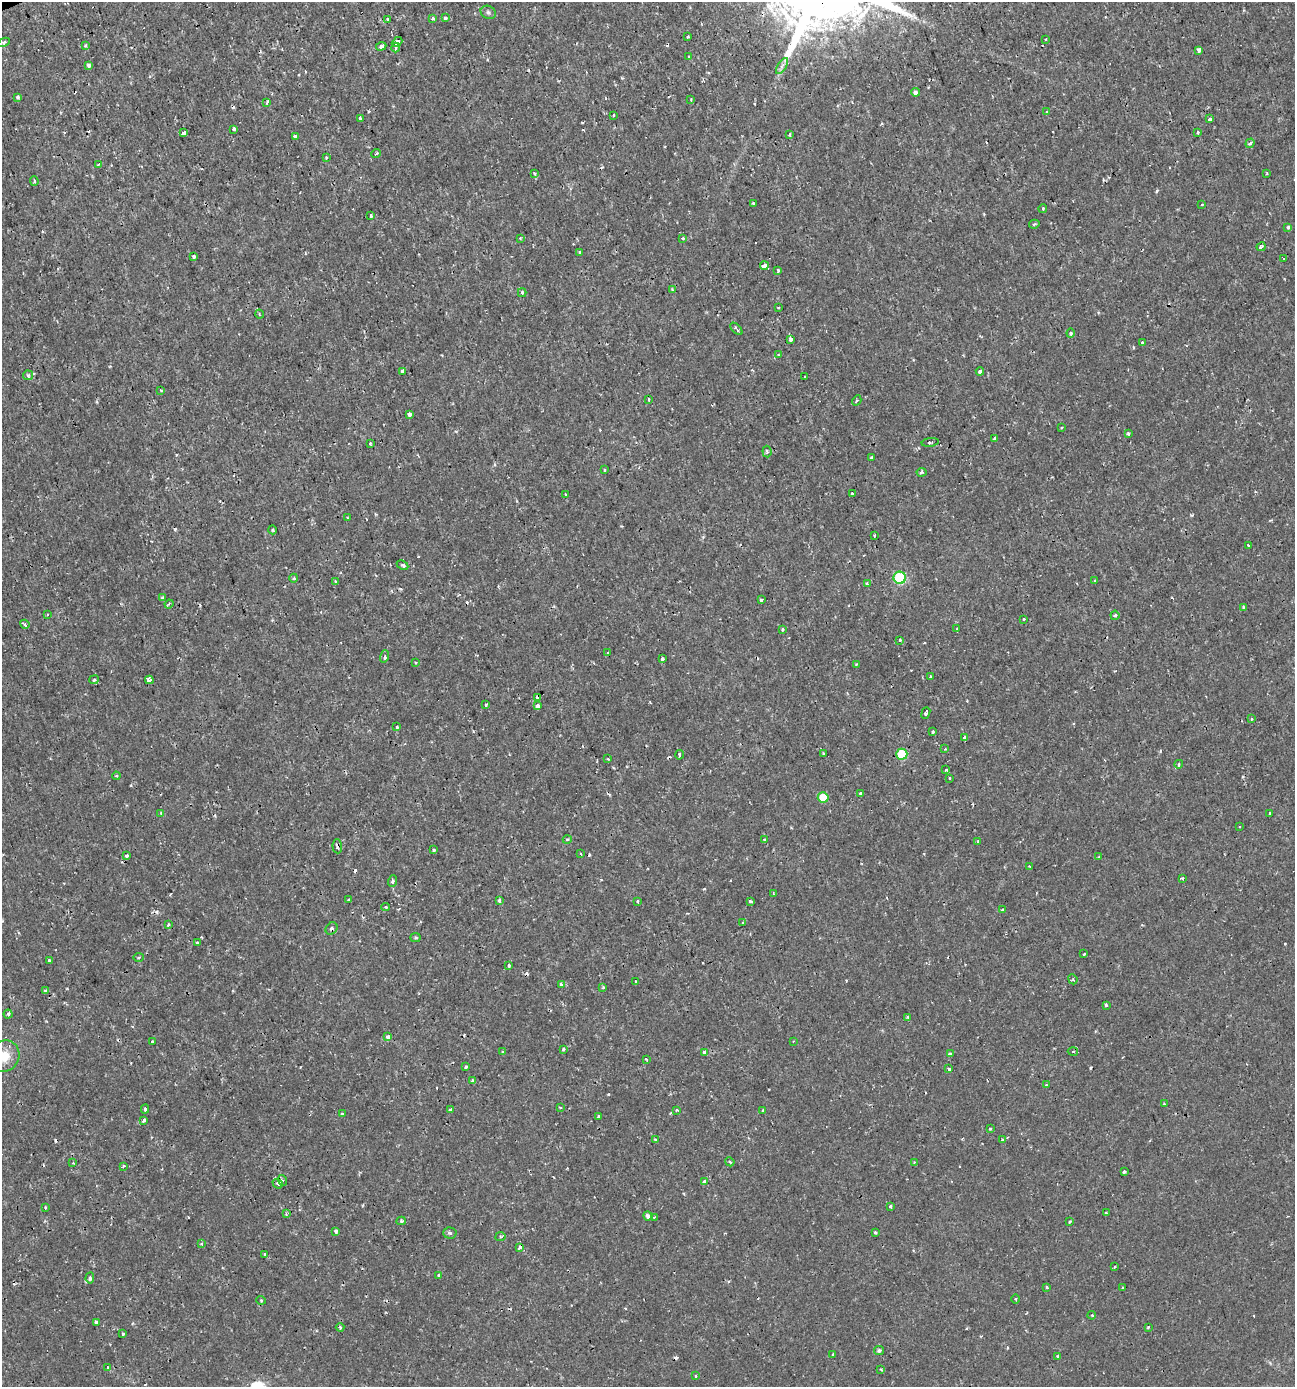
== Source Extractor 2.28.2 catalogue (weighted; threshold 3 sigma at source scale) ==
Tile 11 of 4 x 4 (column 3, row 3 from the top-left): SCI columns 2721-4013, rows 1385-2769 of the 5388 x 5543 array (HDU 1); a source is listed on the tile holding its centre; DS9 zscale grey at full resolution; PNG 1297 x 1389 px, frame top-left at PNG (2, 2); each listed source drawn as its Kron ellipse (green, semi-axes under 4 px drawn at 4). Shown black and unused: <1% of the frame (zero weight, under 2 of 3 exposures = <1% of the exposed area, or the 3 px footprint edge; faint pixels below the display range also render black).
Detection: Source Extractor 2.28.2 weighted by HDU 2 'WHT'; one run over the whole footprint, this tile lists its part. Background 0.00175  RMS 0.001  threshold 0.00458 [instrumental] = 3 sigma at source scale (4.5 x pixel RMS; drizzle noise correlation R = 1.50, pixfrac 1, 0.0396/0.0396 arcsec/px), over >= 5 px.
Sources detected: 257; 27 cosmic-ray / hot-pixel residue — neither listed nor drawn; the other 230 listed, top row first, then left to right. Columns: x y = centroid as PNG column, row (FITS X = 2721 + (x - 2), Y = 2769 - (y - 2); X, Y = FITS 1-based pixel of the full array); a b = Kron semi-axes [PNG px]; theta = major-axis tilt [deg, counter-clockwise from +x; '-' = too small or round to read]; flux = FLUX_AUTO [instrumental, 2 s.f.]
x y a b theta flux
488 12 8 6 -26 0.26
432 18 3 3 - 0.21
445 18 3 3 - 0.85
388 19 3 3 - 0.49
687 37 3 3 - 0.37
1046 40 3 3 - 0.21
4 42 6 4 27 0.2
397 42 6 3 40 1.9
86 46 3 3 - 0.16
381 46 5 4 - 0.32
396 47 5 4 - 0.21
1199 50 4 3 - 0.71
689 57 3 3 - 0.64
89 65 4 3 - 0.24
782 66 9 3 58 0.33
916 92 4 4 - 0.39
18 97 3 3 - 0.5
691 100 3 3 - 0.095
267 102 4 2 - 0.13
1047 112 4 3 - 0.12
614 115 4 2 - 0.098
360 118 3 3 - 0.3
1210 119 4 3 - 0.47
234 129 3 3 - 0.51
1198 132 3 3 - 0.21
184 133 4 3 - 0.79
789 134 4 3 - 0.16
295 136 4 3 - 0.21
1250 143 5 3 - 0.23
376 154 5 3 - 0.16
326 158 3 3 - 0.087
98 164 4 3 - 0.093
534 173 3 3 - 0.18
1267 173 3 2 - 0.14
34 181 4 4 - 0.17
753 203 3 3 - 0.18
1202 204 3 2 - 0.13
1043 208 4 3 - 0.15
371 216 3 3 - 0.12
1034 224 5 4 - 0.18
1288 228 4 3 - 0.21
520 238 3 3 - 0.085
683 238 3 3 - 0.22
1261 247 4 3 - 0.23
580 252 3 3 - 0.22
194 256 4 3 - 0.28
1284 258 3 3 - 0.21
764 266 4 3 - 1.4
778 270 3 3 - 0.23
673 290 4 4 - 0.16
522 293 4 3 - 0.24
779 307 3 3 - 0.23
259 314 5 3 - 0.098
736 329 7 3 -46 0.21
1071 333 4 4 - 0.13
791 339 4 3 - 1.3
1142 343 3 3 - 0.17
778 355 3 3 - 0.23
403 371 4 3 - 0.31
980 371 4 3 - 0.67
28 375 5 5 - 0.15
805 377 3 3 - 0.55
161 390 3 3 - 0.098
649 400 3 3 - 0.12
857 400 5 3 - 0.15
409 414 4 3 - 0.68
1061 428 3 2 - 0.11
1128 434 3 3 - 0.46
995 438 3 3 - 0.38
930 442 9 4 7 0.22
370 443 3 3 - 0.23
767 452 6 4 -83 0.23
872 457 3 3 - 0.41
604 470 3 2 - 0.094
921 472 5 4 - 0.18
852 493 3 3 - 0.41
566 494 3 2 - 0.13
347 518 2 2 - 0.1
273 530 4 3 - 0.098
874 535 3 2 - 0.17
1248 545 3 2 - 0.088
403 565 6 4 -27 0.19
294 578 4 3 - 0.099
900 578 6 6 - 7.6
335 581 4 2 - 0.12
1095 581 4 3 - 0.092
867 584 4 3 - 0.25
162 598 3 3 - 0.25
761 600 3 3 - 0.37
169 604 4 3 - 0.13
1243 607 4 3 - 0.13
47 615 3 2 - 0.087
1115 615 4 4 - 0.2
1024 619 3 3 - 0.18
25 624 5 4 - 0.25
957 629 3 2 - 0.12
782 630 3 2 - 0.15
900 640 3 3 - 0.3
608 652 3 2 - 0.17
385 656 6 4 73 0.19
662 659 4 3 - 0.27
416 663 4 3 - 0.11
856 664 4 3 - 0.12
931 676 3 2 - 0.12
94 680 5 4 - 0.19
149 680 4 4 - 0.36
538 697 3 3 - 0.18
486 705 3 3 - 0.45
538 706 3 3 - 1.1
926 713 6 3 70 0.17
1251 719 3 3 - 0.12
397 727 3 3 - 0.1
933 732 3 3 - 0.76
965 738 4 3 - 0.48
945 749 3 2 - 0.1
823 754 3 3 - 0.11
902 754 5 5 - 4
679 755 5 2 - 0.16
608 759 4 3 - 0.095
1179 764 4 4 - 0.22
946 770 4 3 - 0.1
116 776 4 3 - 0.12
949 778 3 3 - 0.23
860 794 4 3 - 0.26
823 797 5 5 - 2.2
161 813 4 3 - 0.15
1270 813 3 3 - 0.17
1239 827 3 2 - 0.14
567 840 4 3 - 0.1
764 840 3 2 - 0.16
978 842 4 3 - 0.15
337 846 7 4 -87 0.34
434 850 3 3 - 0.23
581 854 3 2 - 0.096
126 856 3 3 - 0.43
1099 857 3 3 - 0.14
1029 866 3 2 - 0.068
1182 878 4 3 - 0.14
392 881 6 4 68 0.19
773 894 4 3 - 0.12
349 900 3 3 - 0.28
499 901 4 3 - 0.48
638 901 3 3 - 0.31
751 902 3 3 - 0.33
385 907 4 4 - 0.13
1002 910 3 3 - 0.31
743 922 3 2 - 0.19
168 925 3 3 - 0.23
331 929 6 5 - 0.26
415 937 5 4 - 0.15
197 943 3 3 - 0.31
1084 954 3 3 - 0.21
139 957 5 3 - 0.12
49 960 3 3 - 0.11
509 965 3 3 - 0.16
1073 979 5 4 - 0.13
635 981 3 3 - 0.23
561 984 4 3 - 0.35
603 987 3 3 - 0.095
45 990 4 3 - 0.23
1106 1005 3 3 - 0.18
8 1014 4 4 - 0.15
908 1017 4 3 - 0.23
388 1037 4 3 - 0.53
793 1041 2 2 - 0.073
153 1042 3 3 - 0.25
564 1049 3 3 - 0.29
503 1052 3 3 - 0.15
1073 1052 5 3 - 0.11
704 1053 3 3 - 0.31
950 1054 4 3 - 0.56
4 1056 16 15 - 2
647 1059 4 3 - 0.13
466 1067 4 3 - 0.14
949 1069 3 3 - 0.32
472 1081 3 3 - 0.26
1046 1085 3 2 - 0.066
1164 1104 4 3 - 0.11
560 1107 3 2 - 0.084
145 1109 4 3 - 0.16
451 1110 3 3 - 0.28
677 1110 4 3 - 0.17
763 1110 3 3 - 0.25
342 1114 3 3 - 0.25
598 1117 3 3 - 0.15
144 1120 4 3 - 0.62
990 1129 4 3 - 0.11
1002 1139 3 3 - 0.19
655 1140 3 2 - 0.16
730 1162 5 3 - 0.11
914 1162 3 3 - 0.092
73 1163 4 3 - 0.09
124 1166 4 2 - 0.15
1124 1172 3 3 - 0.31
282 1180 5 3 - 0.15
705 1181 4 3 - 1.1
278 1184 5 4 - 0.24
890 1206 3 3 - 0.46
45 1208 3 2 - 0.12
1106 1212 3 3 - 0.18
286 1214 4 4 - 0.12
648 1216 4 4 - 0.34
654 1218 4 3 - 0.11
401 1221 4 4 - 0.14
1069 1222 3 3 - 0.12
336 1231 4 3 - 0.3
875 1232 3 3 - 0.11
450 1233 7 5 -3 0.22
500 1237 5 4 - 0.16
201 1244 4 3 - 0.13
520 1247 4 3 - 0.85
265 1254 3 3 - 0.1
1114 1267 3 3 - 0.32
439 1275 3 3 - 0.22
90 1278 6 3 86 0.23
1047 1287 3 2 - 0.18
1123 1288 3 2 - 0.12
1015 1299 4 3 - 0.1
261 1300 5 3 - 0.093
1092 1315 4 3 - 0.12
96 1322 4 3 - 0.42
340 1327 4 3 - 0.14
1148 1327 3 3 - 0.26
123 1334 3 3 - 0.14
879 1350 5 4 - 0.24
833 1354 3 3 - 0.28
1058 1356 3 3 - 0.19
108 1368 4 4 - 0.27
881 1369 4 2 - 0.11
696 1376 4 3 - 0.13
Overlapping masked pixels (flux is a lower limit): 4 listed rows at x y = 337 846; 331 929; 950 1054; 520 1247
Isophote crosses this tile's border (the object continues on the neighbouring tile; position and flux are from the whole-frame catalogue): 1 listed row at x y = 4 1056